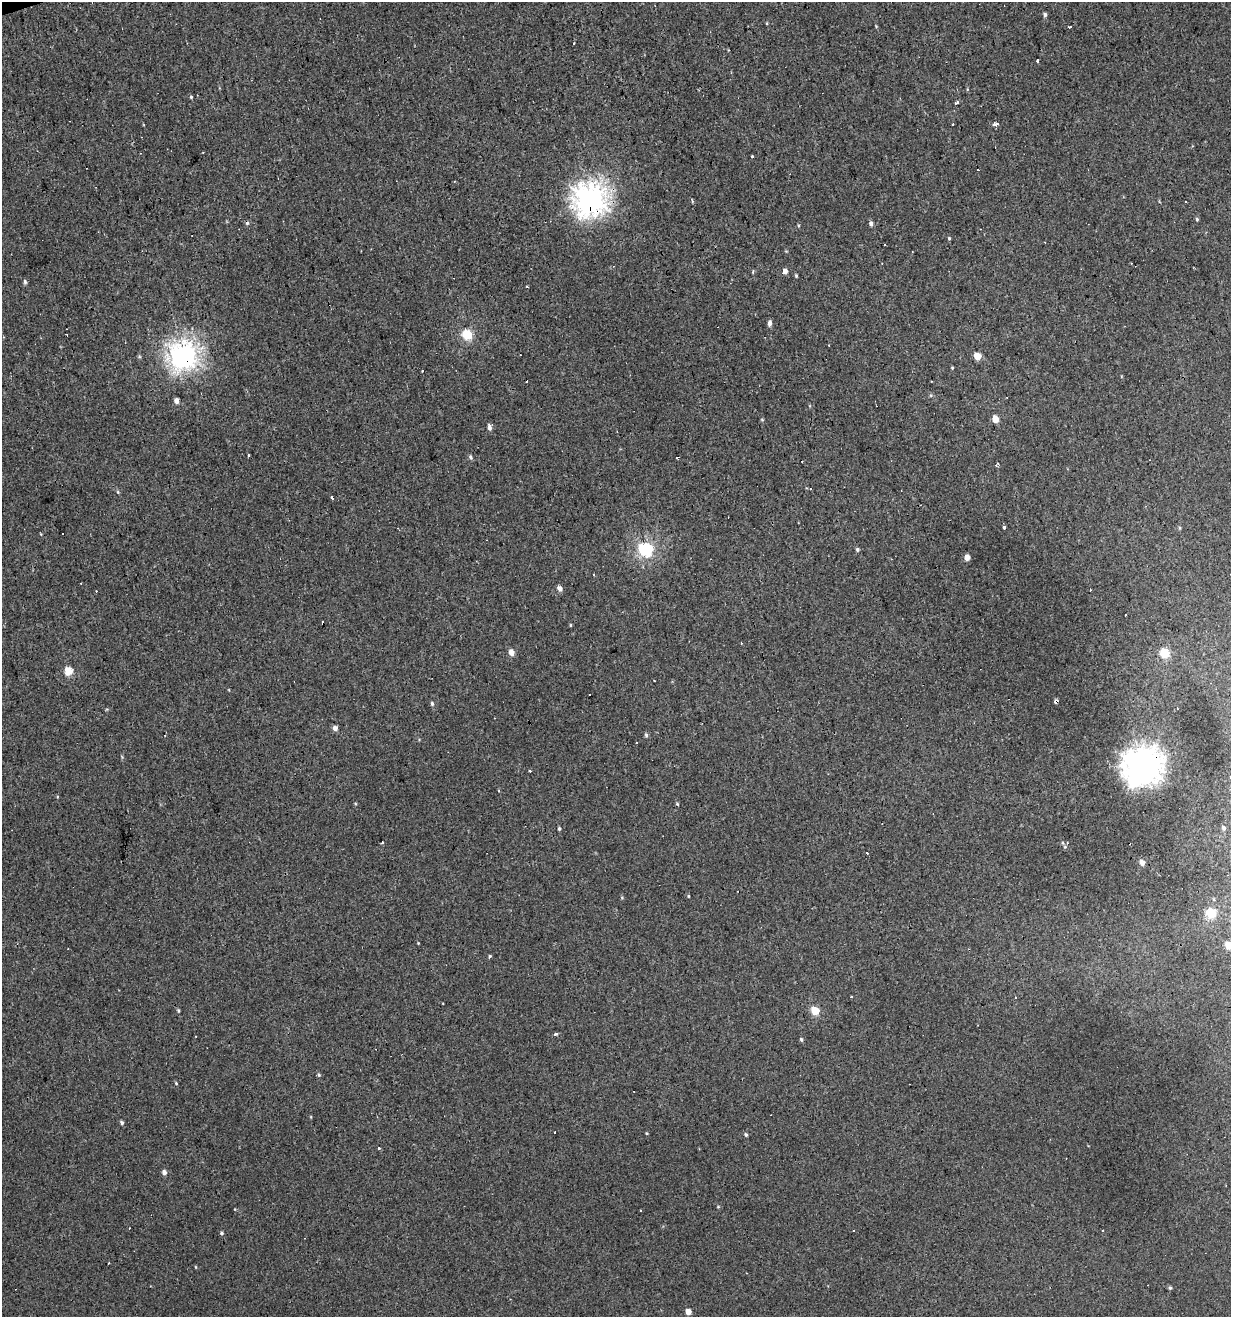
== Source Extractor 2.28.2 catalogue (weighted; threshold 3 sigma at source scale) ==
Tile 11 of 4 x 4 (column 3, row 3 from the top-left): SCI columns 2563-3791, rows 1316-2630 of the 5072 x 5261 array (HDU 1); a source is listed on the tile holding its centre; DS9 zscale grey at full resolution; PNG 1233 x 1319 px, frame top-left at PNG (2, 2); no overlay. Shown black and unused: <1% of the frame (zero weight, under 3 of 4 exposures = <1% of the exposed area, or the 3 px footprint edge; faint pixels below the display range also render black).
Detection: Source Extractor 2.28.2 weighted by HDU 2 'WHT'; one run over the whole footprint, this tile lists its part. Background 0.00193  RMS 0.0037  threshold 0.0167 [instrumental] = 3 sigma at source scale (4.5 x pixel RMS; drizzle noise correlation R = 1.50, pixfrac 1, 0.0396/0.0396 arcsec/px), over >= 5 px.
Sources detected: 100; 29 cosmic-ray / hot-pixel residue — not listed; the other 71 listed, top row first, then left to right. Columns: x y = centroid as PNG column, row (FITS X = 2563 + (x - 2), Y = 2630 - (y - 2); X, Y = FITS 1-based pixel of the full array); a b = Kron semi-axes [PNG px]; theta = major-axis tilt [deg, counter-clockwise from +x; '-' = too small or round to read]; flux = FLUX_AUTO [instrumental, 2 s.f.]
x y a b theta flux
1044 15 6 4 -42 0.62
1070 27 3 2 - 0.54
1037 60 4 3 - 0.71
191 97 4 4 - 0.37
957 103 3 3 - 1.5
996 124 4 3 - 2.3
752 156 3 3 - 1
590 199 11 11 - 270
1186 202 3 2 - 0.44
1197 219 5 4 - 0.43
871 223 5 4 - 0.98
949 238 4 4 - 0.36
885 245 3 3 - 0.99
785 271 4 4 - 2.1
796 276 4 4 - 0.39
25 282 6 4 -80 0.63
769 323 6 4 84 1.3
467 335 5 5 - 21
184 355 9 9 - 200
977 356 5 4 - 6.1
952 368 4 3 - 0.31
177 401 4 4 - 1.9
995 419 5 4 - 5
762 420 5 3 - 0.29
489 426 5 3 - 2.9
248 455 4 3 - 2.6
470 457 5 5 - 0.7
996 465 4 3 - 0.42
118 492 5 3 - 0.37
332 498 3 3 - 0.85
1004 527 3 3 - 20
645 549 6 6 - 56
857 549 5 4 - 0.62
967 557 4 4 - 2.9
560 588 5 4 - 2
570 625 5 3 - 0.3
511 652 5 4 - 3
1164 653 5 5 - 22
68 671 5 5 - 12
1056 702 3 3 - 100
432 704 5 4 - 0.63
335 728 5 5 - 1.6
646 735 5 5 - 0.59
1142 767 14 13 - 370
529 771 3 2 - 0.4
677 804 4 3 - 0.32
559 828 4 3 - 0.51
1224 828 5 4 - 0.75
382 842 3 3 - 0.64
1065 847 5 4 - 0.46
867 853 3 2 - 0.77
1142 863 5 4 - 2
622 898 5 3 - 0.32
1211 913 5 5 - 20
1229 945 5 5 - 6.4
490 956 3 3 - 0.49
178 1010 5 3 - 0.39
815 1011 5 5 - 9.4
555 1034 4 3 - 0.95
801 1039 5 4 - 0.5
319 1075 5 4 - 0.39
176 1083 4 3 - 0.3
122 1123 5 4 - 0.71
746 1134 5 4 - 0.53
379 1149 3 3 - 2
164 1172 4 4 - 1.5
641 1210 3 3 - 0.64
222 1233 5 4 - 0.48
196 1267 4 3 - 0.28
1170 1288 5 4 - 0.49
688 1312 5 4 - 3.1
Overlapping masked pixels (flux is a lower limit): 4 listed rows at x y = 590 199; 184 355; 1056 702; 1142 767
Isophote crosses this tile's border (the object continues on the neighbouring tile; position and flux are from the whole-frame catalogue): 1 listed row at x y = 1229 945